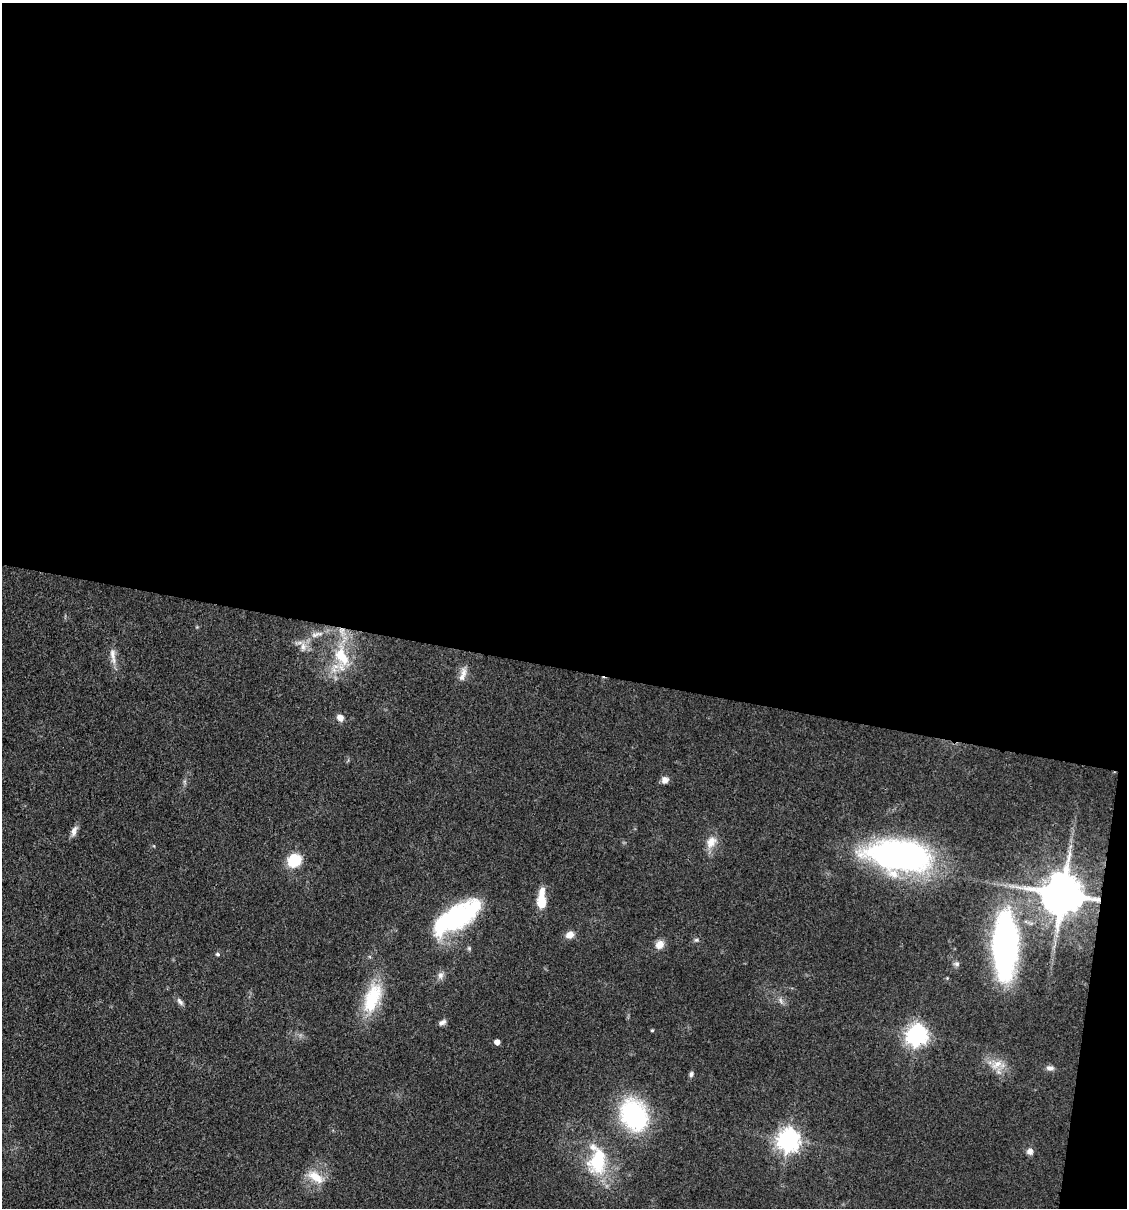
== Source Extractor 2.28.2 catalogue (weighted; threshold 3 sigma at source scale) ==
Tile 4 of 4 x 4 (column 4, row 1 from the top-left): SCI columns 3609-4733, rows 3622-4827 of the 4848 x 4827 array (HDU 1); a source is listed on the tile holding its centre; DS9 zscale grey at full resolution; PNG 1129 x 1210 px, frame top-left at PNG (2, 3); no overlay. Shown black and unused: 56% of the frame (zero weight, under 3 of 4 exposures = <1% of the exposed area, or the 3 px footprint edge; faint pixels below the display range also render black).
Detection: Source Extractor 2.28.2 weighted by HDU 2 'WHT'; one run over the whole footprint, this tile lists its part. Background 0.0764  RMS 0.0059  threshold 0.0266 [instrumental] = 3 sigma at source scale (4.5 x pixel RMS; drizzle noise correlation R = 1.50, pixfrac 1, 0.05/0.05 arcsec/px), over >= 5 px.
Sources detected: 40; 4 inside a brighter listed object's ellipse — not listed separately; the other 36 listed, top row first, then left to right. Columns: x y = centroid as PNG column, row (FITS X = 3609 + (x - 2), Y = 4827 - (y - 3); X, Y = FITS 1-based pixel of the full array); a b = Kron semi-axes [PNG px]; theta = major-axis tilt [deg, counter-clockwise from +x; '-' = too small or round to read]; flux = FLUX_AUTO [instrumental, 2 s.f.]
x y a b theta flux
316 634 22 6 15 5.4
303 647 12 9 -86 4.4
113 656 25 7 -84 5.6
342 656 30 17 -66 24
463 673 16 8 -87 4.4
340 718 8 7 - 3.8
665 780 8 8 - 3.3
74 831 15 7 74 3.4
711 842 18 12 60 7.5
899 855 67 31 -7 180
294 860 11 10 - 25
1063 894 12 11 - 2800
541 901 20 11 -90 9.9
456 917 54 21 32 79
570 935 12 9 25 4
696 940 7 5 1 1.2
660 944 10 9 - 5.5
1005 945 76 26 89 160
217 954 5 4 - 1.2
957 964 8 6 -2 1.6
441 975 10 8 84 2.8
372 998 43 19 69 30
781 1000 9 4 -81 1.6
180 1002 12 6 -49 2.2
442 1022 10 6 35 2.2
652 1030 4 4 - 0.7
916 1035 9 8 - 270
497 1042 4 4 - 4.2
997 1064 19 10 30 7.6
1050 1068 10 7 -8 2.6
691 1074 7 5 73 1.6
634 1115 32 24 -61 79
788 1140 8 8 - 450
1030 1151 7 7 - 3.2
598 1161 37 24 78 37
315 1177 24 12 -33 11
Overlapping masked pixels (flux is a lower limit): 1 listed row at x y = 1063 894